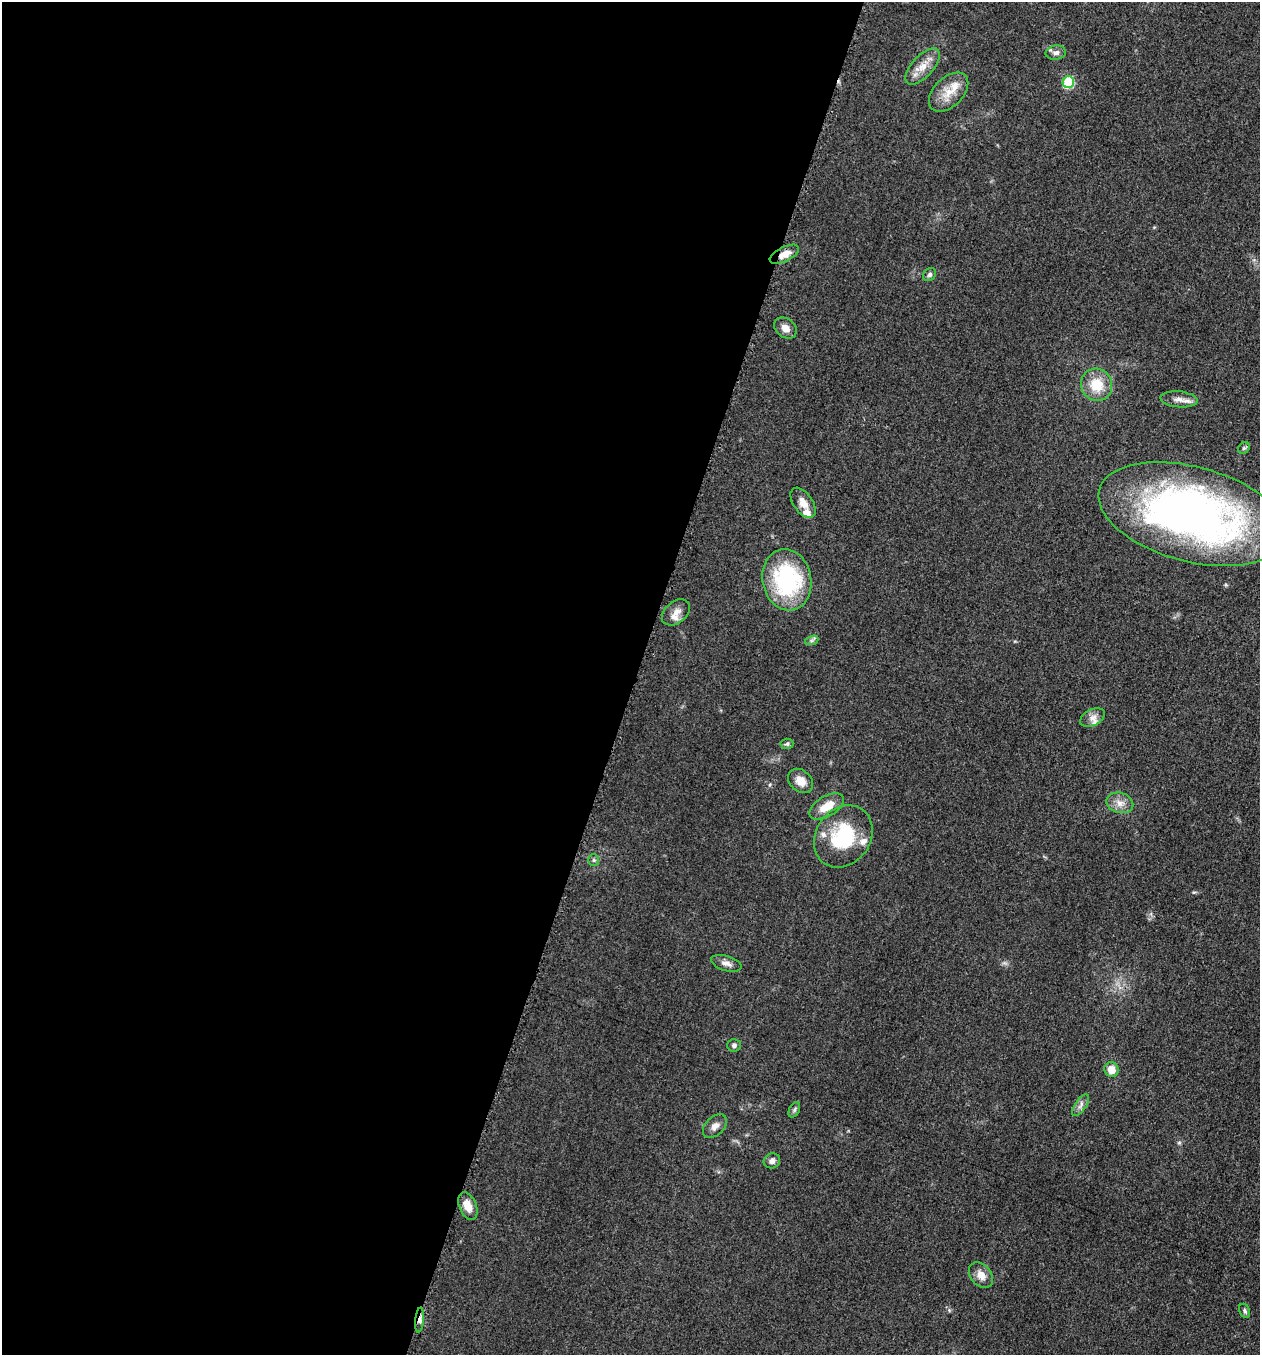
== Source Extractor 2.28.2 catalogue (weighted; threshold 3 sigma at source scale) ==
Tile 5 of 4 x 4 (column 1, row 2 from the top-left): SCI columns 198-1455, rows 2725-4077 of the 5509 x 5463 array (HDU 1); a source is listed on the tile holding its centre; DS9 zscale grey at full resolution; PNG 1262 x 1357 px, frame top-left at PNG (2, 2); each listed source drawn as its Kron ellipse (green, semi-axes under 4 px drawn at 4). Shown black and unused: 50% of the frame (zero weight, under 3 of 5 exposures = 3% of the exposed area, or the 3 px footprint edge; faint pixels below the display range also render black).
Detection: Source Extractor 2.28.2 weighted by HDU 2 'WHT'; one run over the whole footprint, this tile lists its part. Background 0.0603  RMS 0.0062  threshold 0.028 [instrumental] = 3 sigma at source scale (4.5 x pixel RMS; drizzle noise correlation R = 1.50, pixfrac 1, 0.05/0.05 arcsec/px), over >= 5 px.
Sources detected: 39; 6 inside a brighter listed object's ellipse — not listed separately; the other 33 listed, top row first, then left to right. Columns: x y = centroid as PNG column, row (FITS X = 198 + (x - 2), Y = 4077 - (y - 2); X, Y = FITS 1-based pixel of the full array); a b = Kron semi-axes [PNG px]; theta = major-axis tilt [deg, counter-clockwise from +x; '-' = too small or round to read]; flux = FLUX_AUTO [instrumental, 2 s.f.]
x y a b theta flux
1056 53 10 7 8 2.7
923 67 22 11 48 8.7
1068 82 6 5 - 42
949 92 23 14 45 11
784 254 16 7 25 5.7
929 274 7 5 45 1.6
785 328 12 9 -36 4.4
1097 385 16 15 - 16
1179 399 18 8 -5 4.8
1244 448 6 5 - 1.1
803 503 17 9 -55 6
1192 514 96 47 -15 340
787 580 31 24 -78 71
676 612 16 10 40 5.3
812 640 7 4 19 1.3
1092 718 13 8 27 3.9
787 744 6 5 - 1.3
801 781 14 10 -43 6.3
1120 803 14 10 -15 5.5
827 806 19 10 31 9.7
843 836 33 27 54 40
594 860 6 5 - 1.1
726 963 16 7 -17 3.7
734 1045 6 6 - 1.8
1111 1070 7 7 - 7.4
1081 1105 12 5 55 2.7
794 1110 8 5 61 1.3
715 1126 14 9 44 3.9
772 1161 8 7 - 3.1
468 1206 15 8 -67 6.9
981 1275 14 10 -50 6.1
1245 1311 7 5 -65 1.3
420 1320 12 4 84 2.3
Overlapping masked pixels (flux is a lower limit): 2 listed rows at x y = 784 254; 420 1320